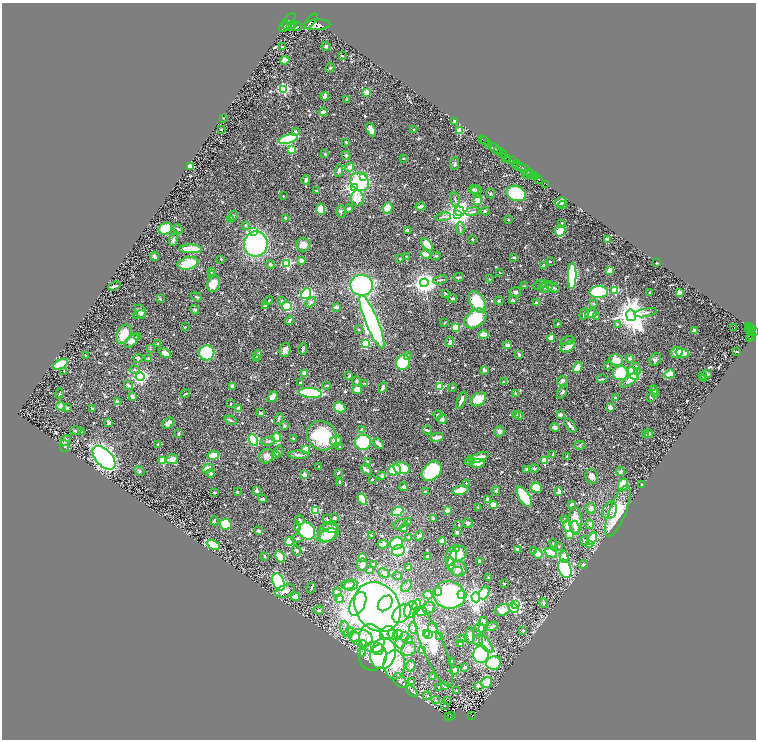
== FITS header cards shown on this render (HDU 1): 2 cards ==
NAXIS1  =                 1508
NAXIS2  =                 1475

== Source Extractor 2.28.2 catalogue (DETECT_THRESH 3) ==
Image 1508 x 1475 px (HDU 1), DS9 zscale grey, zoomed out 1/2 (1 PNG px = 2 x 2 image px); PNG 758 x 742 px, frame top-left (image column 1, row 1474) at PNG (2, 3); each listed source drawn as its Kron ellipse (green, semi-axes under 4 px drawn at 4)
Background 0.763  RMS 0.032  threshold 0.0948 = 3 sigma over >= 5 px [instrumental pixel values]
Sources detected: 686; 25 cannot appear on this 1/2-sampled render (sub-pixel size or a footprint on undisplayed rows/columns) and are neither listed nor drawn; of the other 661, the 500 brightest by FLUX_AUTO listed and drawn (161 fainter detections omitted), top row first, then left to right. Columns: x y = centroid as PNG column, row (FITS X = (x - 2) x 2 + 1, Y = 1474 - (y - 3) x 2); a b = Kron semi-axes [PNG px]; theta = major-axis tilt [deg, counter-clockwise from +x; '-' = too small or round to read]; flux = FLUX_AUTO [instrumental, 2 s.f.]
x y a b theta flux
311 21 9 2 51 2400
287 22 11 4 51 3400
293 25 4 3 - 1200
317 25 13 5 2 6200
287 26 5 4 - 1600
291 26 4 3 - 1100
297 26 5 4 - 1700
326 46 5 4 - 10
282 47 3 2 - 8
342 56 3 3 - 7.2
285 60 5 3 - 47
330 68 5 4 - 7.2
284 89 3 3 - 880
367 92 4 3 - 42
325 96 4 3 - 41
347 100 4 4 - 8.9
323 112 4 3 - 26
223 118 2 2 - 6
455 121 3 3 - 11
221 130 2 2 - 11
371 130 7 3 -64 54
414 130 3 2 - 13
295 131 4 3 - 9.9
460 131 3 2 - 300
288 139 10 4 16 420
482 139 2 1 - 9
485 141 2 1 - 27
346 142 4 2 - 5.7
489 144 2 1 - 26
495 149 8 2 -35 270
291 150 3 3 - 200
497 151 3 1 - 260
325 154 3 2 - 7.7
502 154 5 2 - 840
346 155 4 4 - 10
404 158 2 2 - 6.1
505 158 3 2 - 220
508 160 4 3 - 670
512 161 4 2 - 670
455 164 6 4 86 12
516 164 3 2 - 370
519 166 7 4 -13 1000
190 167 3 2 - 140
350 167 4 4 - 18
339 170 6 3 83 16
525 170 8 2 -40 2900
530 173 2 2 - 350
527 174 2 1 - 72
533 176 3 2 - 810
364 177 4 3 - 170
535 177 2 1 - 490
538 179 2 2 - 300
306 180 5 4 - 9.8
360 182 10 8 -44 350
546 184 2 1 - 42
354 188 4 3 - 1800
474 190 5 4 - 9.3
316 191 4 3 - 6.3
476 191 5 5 - 10
516 193 10 7 -20 450
491 194 5 3 - 5.7
283 196 2 2 - 5.2
357 198 8 6 -86 130
455 200 8 2 -81 9.1
477 200 4 3 - 83
561 202 6 4 13 51
562 205 4 3 - 16
420 207 5 3 - 20
388 208 5 4 - 100
321 209 5 4 - 160
349 209 4 3 - 9.7
341 211 6 4 89 12
459 211 5 5 - 1500
485 211 5 3 - 7.4
472 212 7 3 9 11
458 214 4 3 - 6100
233 216 5 4 - 9
443 217 8 3 8 9.9
285 218 3 3 - 5.8
230 220 4 3 - 12
508 220 2 2 - 6.9
561 223 4 3 - 5.3
245 225 2 2 - 12
460 228 7 3 -84 8.1
165 229 7 6 - 140
178 229 5 2 - 9.7
407 230 3 3 - 18
254 231 3 3 - 260
560 231 5 5 - 120
472 239 2 2 - 10
607 239 4 3 - 16
173 240 6 4 70 13
256 244 12 12 - 1000
427 244 7 4 -49 85
303 245 7 7 - 42
190 249 11 3 -1 170
425 254 5 3 - 34
155 256 4 2 - 26
436 256 5 3 - 6.5
406 257 4 2 - 8.3
514 257 4 3 - 7.8
221 259 2 2 - 11
400 259 3 2 - 6.6
301 261 3 3 - 21
550 261 2 2 - 8.3
188 263 10 6 12 180
657 263 2 2 - 9.2
270 264 4 3 - 11
287 264 3 3 - 630
544 266 4 3 - 33
610 270 2 2 - 140
211 271 4 3 - 6.9
499 272 2 2 - 5.6
212 275 4 3 - 9.1
572 276 13 3 89 720
458 277 5 2 - 10
490 279 3 2 - 6.4
440 280 7 3 13 9.2
424 283 4 4 - 4800
213 284 8 6 70 90
362 285 11 10 - 710
540 285 7 3 20 12
114 286 6 2 19 19
524 286 2 2 - 18
544 287 5 3 - 9.4
546 287 7 5 37 17
553 288 7 4 -21 14
615 290 3 3 - 320
515 292 6 5 - 17
599 292 9 6 2 390
679 292 3 3 - 41
649 293 2 2 - 7
306 294 6 4 52 590
446 294 3 2 - 6.7
196 297 6 2 -19 7.4
452 298 4 3 - 8.9
160 299 4 2 - 6.5
513 300 2 2 - 32
268 301 5 2 - 5.1
282 301 4 4 - 9.4
499 301 4 3 - 6.3
310 302 6 4 52 13
477 302 12 7 -59 170
537 303 3 3 - 25
594 303 4 3 - 6.9
265 306 2 2 - 18
287 306 5 4 - 180
336 307 4 3 - 23
195 310 4 3 - 9.8
140 311 7 5 -56 39
646 313 11 3 10 18
584 314 6 3 71 8.8
591 314 6 3 14 90
140 315 7 3 11 11
631 315 5 5 - 11000
597 316 4 3 - 6.3
475 318 12 8 37 280
290 320 4 3 - 8.8
372 322 29 6 -68 2300
444 323 4 3 - 5.5
557 324 3 2 - 5.9
617 324 4 3 - 8.5
748 326 4 2 - 290
185 327 2 2 - 13
456 327 3 3 - 300
734 328 2 1 - 57
750 328 2 1 - 48
359 330 2 2 - 5.7
694 330 2 2 - 47
750 330 4 2 - 69
754 331 4 3 - 570
751 332 3 2 - 260
124 334 10 7 62 110
483 335 5 4 - 56
751 336 5 2 - 27
138 337 3 3 - 30
551 338 4 3 - 42
750 338 2 1 - 20
131 341 8 4 44 41
567 341 7 3 16 13
450 342 5 3 - 14
158 343 3 2 - 12
366 343 3 3 - 370
507 345 5 3 - 16
568 347 8 4 32 46
150 349 4 2 - 5.4
303 349 6 2 80 13
285 350 7 5 77 30
737 352 2 2 - 5.1
165 353 6 3 -33 56
207 353 7 7 - 440
677 353 6 5 - 90
682 353 7 3 -15 67
519 354 3 3 - 14
86 355 2 2 - 20
257 355 5 3 - 21
408 356 4 3 - 7.6
138 358 4 4 - 17
257 358 3 3 - 26
630 358 2 2 - 38
149 359 4 3 - 14
616 360 7 5 -24 81
655 360 7 5 60 18
403 362 8 7 - 260
60 364 8 4 26 160
608 366 3 3 - 6.1
636 366 4 3 - 10
578 368 6 4 58 69
134 370 5 3 - 8.6
484 370 4 3 - 15
64 371 2 2 - 6.3
638 372 3 2 - 43
304 373 2 2 - 95
620 373 7 7 - 240
633 373 7 4 -59 500
707 373 3 2 - 9.3
670 374 5 4 - 93
702 375 2 2 - 6.4
349 376 4 3 - 12
140 377 4 4 - 1900
704 378 2 2 - 5.4
602 379 5 3 - 7
629 380 10 4 38 37
356 381 4 4 - 9.1
562 381 5 4 - 14
300 382 2 2 - 8.1
504 382 4 3 - 17
365 383 4 3 - 5
128 385 5 3 - 10
232 386 4 3 - 9.7
326 386 4 2 - 8
440 387 3 3 - 300
452 387 4 3 - 5
382 388 5 2 - 21
357 390 4 4 - 55
654 390 4 4 - 12
562 392 7 3 54 10
59 393 5 2 - 5.4
310 393 12 5 -5 490
516 393 4 3 - 8
656 393 3 3 - 5.1
185 394 5 2 - 6
132 397 4 3 - 16
272 397 6 4 51 47
651 397 4 2 - 6.8
615 398 2 2 - 30
478 399 8 6 35 130
461 400 9 3 67 26
117 402 2 2 - 72
230 404 2 2 - 8.1
61 406 4 4 - 25
340 407 6 5 - 92
610 407 2 2 - 94
67 408 4 3 - 12
92 408 3 2 - 7.3
238 409 4 3 - 40
260 413 4 3 - 8.1
517 414 4 3 - 16
438 415 4 3 - 15
560 415 3 3 - 16
519 416 4 3 - 22
279 419 6 3 64 8.8
442 419 5 4 - 23
231 420 6 4 -23 11
109 423 4 3 - 8.6
168 423 6 4 38 39
570 425 8 3 -52 23
284 426 3 3 - 9.7
555 427 5 3 - 16
76 430 5 3 - 11
361 430 4 3 - 8.2
427 430 5 2 - 8.9
82 431 4 3 - 5
499 431 5 5 - 20
179 434 3 2 - 6.8
649 434 4 4 - 16
645 435 4 3 - 10
322 436 16 14 -42 330
276 437 4 3 - 260
437 437 6 3 11 46
293 438 2 2 - 8.2
65 440 6 4 56 17
253 440 6 4 -62 300
268 441 7 4 10 14
336 441 6 5 - 51
363 442 8 7 - 340
378 444 6 3 -48 33
158 445 2 2 - 45
580 445 5 3 - 7.5
64 446 6 4 -76 14
339 447 2 2 - 5.1
305 449 3 2 - 200
279 451 6 3 79 6.2
553 454 4 2 - 7.6
213 455 6 4 13 71
276 455 4 3 - 16
299 455 10 3 -2 19
266 456 8 7 - 34
567 457 3 3 - 6.2
104 458 14 8 -46 1700
479 458 10 4 21 51
172 459 6 5 - 49
163 460 3 3 - 280
469 461 4 3 - 7.1
544 461 3 2 - 240
367 462 4 3 - 9
478 463 7 4 5 33
318 466 2 2 - 5.3
207 468 5 3 - 57
401 468 8 5 -13 190
534 468 4 4 - 7.5
366 469 6 2 -37 20
527 469 4 3 - 5.9
395 470 6 5 - 130
140 471 5 4 - 8.6
432 471 11 8 43 650
620 472 4 3 - 20
210 473 4 4 - 16
338 473 4 3 - 6.3
304 475 2 2 - 120
382 476 3 3 - 14
592 476 7 6 - 29
372 479 2 2 - 6.4
340 482 3 3 - 8.8
466 483 2 2 - 9.6
623 485 6 5 - 97
642 485 3 3 - 6.6
404 487 4 3 - 13
536 488 6 5 - 69
460 490 8 4 10 110
256 491 3 3 - 16
496 491 4 3 - 8.8
215 492 2 2 - 5.5
237 492 3 3 - 5.4
425 492 3 2 - 9.4
559 492 2 2 - 84
524 497 11 5 -58 520
262 499 4 2 - 9.2
362 499 6 4 -59 160
487 499 3 3 - 13
572 504 3 2 - 24
494 505 4 3 - 85
478 507 3 3 - 5.6
591 508 5 5 - 26
316 510 3 3 - 290
447 510 2 2 - 150
610 510 9 6 67 36
618 511 27 8 68 310
397 512 6 4 26 170
334 518 3 3 - 21
433 518 3 3 - 8.5
327 519 4 2 - 6.9
565 519 3 3 - 6.2
300 520 5 3 - 13
214 521 4 3 - 11
408 521 3 3 - 5.1
575 521 13 6 -86 110
467 523 5 4 - 16
226 524 6 5 - 210
400 524 7 3 32 7.9
590 524 5 4 - 16
459 525 4 3 - 5.1
568 526 6 3 -83 130
298 528 2 2 - 18
331 528 8 4 -8 44
404 528 4 3 - 16
575 528 7 4 -83 18
258 531 3 3 - 13
307 531 9 7 -52 510
329 532 11 9 41 150
457 532 3 3 - 9
327 535 10 6 28 57
372 535 3 3 - 6.8
569 535 4 3 - 59
419 536 5 3 - 23
409 537 2 2 - 16
297 538 6 3 3 11
592 539 7 4 67 130
289 541 4 4 - 120
442 541 4 3 - 56
585 541 5 4 - 11
396 543 7 6 - 320
383 544 5 3 - 52
553 544 4 3 - 5.6
213 545 7 4 -29 240
590 545 4 3 - 49
559 546 3 3 - 5.3
456 549 2 2 - 28
517 549 3 3 - 12
297 550 5 3 - 15
398 551 7 5 23 270
534 551 4 3 - 31
551 553 6 4 -28 130
458 554 9 7 37 110
538 554 5 4 - 66
265 556 4 3 - 5.3
427 556 2 2 - 5.3
280 557 6 4 -61 130
362 557 4 4 - 41
451 557 9 5 80 38
564 557 6 4 -80 37
480 561 3 2 - 18
373 564 2 2 - 5
451 564 6 3 82 150
583 564 5 4 - 9.9
362 565 6 5 - 24
409 567 3 3 - 25
458 569 9 7 -16 37
565 569 9 6 -69 570
369 570 4 3 - 5.4
457 571 6 5 - 19
384 573 6 4 -27 14
397 576 5 3 - 5.8
488 577 2 2 - 6.2
279 582 9 5 -68 630
504 584 2 2 - 5
347 585 7 5 3 19
351 585 7 5 18 25
406 586 6 4 56 14
311 588 6 2 67 7.4
285 591 10 6 20 33
438 591 4 3 - 26
337 592 4 4 - 12
484 593 7 4 63 100
428 595 4 4 - 76
449 595 16 13 -9 1100
462 595 5 3 - 58
296 597 5 4 - 37
476 597 5 4 - 3800
339 599 4 3 - 17
385 603 9 6 49 540
544 603 5 4 - 9.6
358 604 13 7 64 3100
515 604 4 3 - 1000
417 605 6 4 80 270
377 607 26 21 -55 3700
429 608 6 5 - 15
514 608 5 3 - 350
319 610 5 3 - 8.6
411 610 9 6 66 220
502 610 7 5 22 46
422 611 5 5 - 62
402 613 11 7 44 47
484 621 4 3 - 15
492 626 6 3 32 13
413 628 5 4 - 11
433 628 5 5 - 9
480 628 5 4 - 43
482 628 4 3 - 12
345 629 8 4 -83 20
523 630 3 2 - 9.4
349 632 5 4 - 71
387 633 8 6 38 48
393 634 5 4 - 19
398 634 5 3 - 7.3
427 634 4 4 - 280
428 635 3 2 - 160
440 636 4 3 - 5.3
470 636 8 4 -89 31
355 637 5 5 - 31
405 637 4 3 - 7.3
361 638 12 8 -18 84
461 638 3 2 - 5.4
372 639 15 12 -63 130
478 640 5 5 - 14
409 641 4 3 - 33
363 644 4 2 - 6.5
400 644 5 4 - 20
461 644 4 3 - 7.6
486 644 10 5 -55 41
433 647 43 11 -67 400
409 649 8 6 20 30
378 650 6 5 - 170
422 650 4 4 - 82
362 653 4 3 - 6.8
383 654 16 12 73 1400
481 654 9 7 85 550
373 656 14 14 - 160
452 661 3 2 - 9.4
494 663 7 6 - 210
394 665 14 11 -88 280
411 666 5 5 - 17
464 667 3 3 - 12
454 671 5 3 - 100
432 676 3 3 - 6.5
400 681 8 5 -52 25
411 681 4 3 - 8.1
487 682 6 5 - 80
444 685 4 3 - 23
478 686 3 3 - 9.3
439 687 3 3 - 5.5
412 691 7 2 -44 7.2
456 691 3 2 - 5.6
427 696 4 4 - 8.8
436 700 4 3 - 7.6
447 700 2 1 - 31
444 705 3 3 - 7.1
472 715 3 2 - 22
451 716 2 1 - 12
448 717 4 3 - 42
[161 fainter detections neither listed nor drawn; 25 sub-pixel or undisplayed-footprint detections neither listed nor drawn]